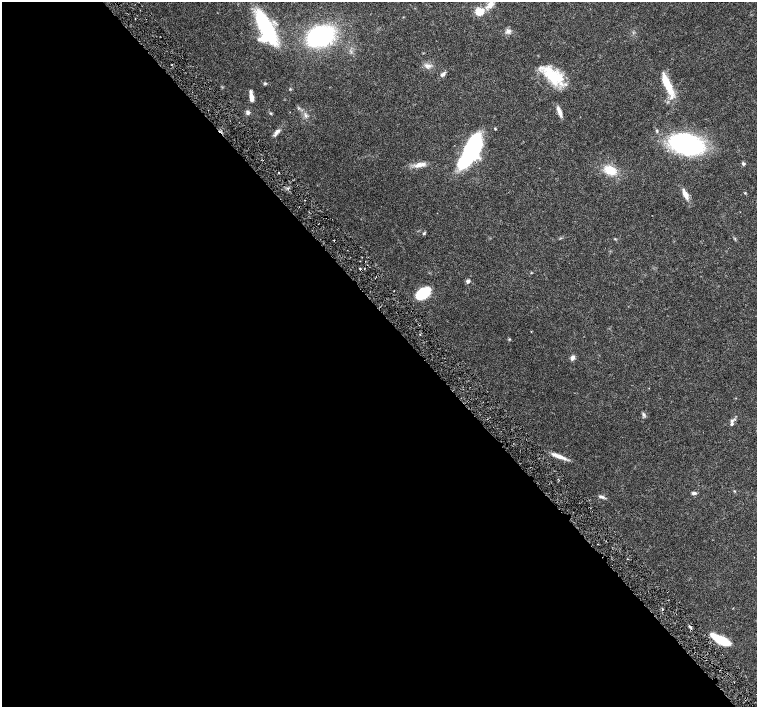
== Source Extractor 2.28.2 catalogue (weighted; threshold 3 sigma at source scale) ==
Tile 9 of 4 x 4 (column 1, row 3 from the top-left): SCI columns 8-1517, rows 1622-3030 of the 6057 x 6002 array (HDU 1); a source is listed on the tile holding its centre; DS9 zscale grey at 2 x 2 block average (1 PNG px = mean of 2 x 2 image px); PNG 759 x 709 px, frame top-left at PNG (2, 2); no overlay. Shown black and unused: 56% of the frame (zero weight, under 4 of 8 exposures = <1% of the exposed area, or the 3 px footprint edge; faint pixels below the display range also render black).
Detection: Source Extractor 2.28.2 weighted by HDU 2 'WHT'; one run over the whole footprint, this tile lists its part. Background 0.0161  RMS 0.0013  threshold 0.00541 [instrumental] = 3 sigma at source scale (4.09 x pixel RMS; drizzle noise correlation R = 1.36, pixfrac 0.8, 0.0396/0.0396 arcsec/px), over >= 5 px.
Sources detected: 49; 2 inside a brighter object's white glare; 5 cosmic-ray / hot-pixel residue — not listed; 2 inside a brighter listed object's ellipse — not listed separately; the other 40 listed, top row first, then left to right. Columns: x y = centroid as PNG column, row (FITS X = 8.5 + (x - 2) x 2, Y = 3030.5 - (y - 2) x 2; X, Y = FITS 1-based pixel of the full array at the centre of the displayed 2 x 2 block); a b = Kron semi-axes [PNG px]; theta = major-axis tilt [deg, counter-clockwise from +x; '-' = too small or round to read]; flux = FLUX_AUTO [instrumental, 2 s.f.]
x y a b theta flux
490 5 12 6 50 2.3
479 11 4 4 - 8.9
265 27 36 12 -61 27
508 31 7 6 - 1.1
321 36 19 13 21 45
427 65 7 7 - 1.3
443 74 7 4 38 0.88
553 76 25 13 -36 13
265 83 4 4 - 0.34
667 85 30 7 -66 6.8
251 96 14 4 -81 1.9
559 111 14 4 -69 1.7
248 112 6 5 - 0.77
270 113 4 3 - 0.28
306 116 5 4 - 0.63
495 129 4 2 - 0.22
277 131 10 5 48 1.2
687 144 27 15 -13 56
471 150 33 13 63 41
743 164 5 4 - 0.49
420 165 16 6 16 2.2
610 170 13 9 -25 5.7
745 193 3 2 - 0.2
685 195 12 5 -63 2.2
305 200 2 2 - 0.16
424 233 4 4 - 0.39
615 239 3 3 - 0.22
468 281 5 5 - 0.65
423 293 14 8 36 12
531 331 2 2 - 0.18
420 335 2 2 - 0.1
509 339 3 3 - 0.24
573 357 6 5 - 1
643 414 5 4 - 0.63
732 421 5 4 - 0.57
558 456 21 4 -21 2.6
734 491 3 2 - 0.2
694 493 6 4 3 0.69
601 497 8 4 -14 0.77
721 640 19 6 -28 12
Overlapping masked pixels (flux is a lower limit): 1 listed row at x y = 721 640
Isophote crosses this tile's border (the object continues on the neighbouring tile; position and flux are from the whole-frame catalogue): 1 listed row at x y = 490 5